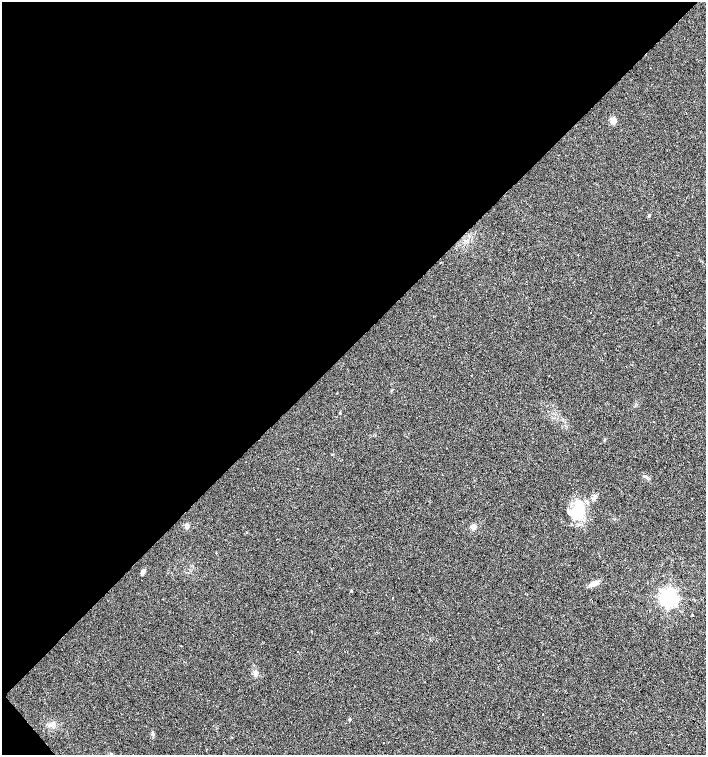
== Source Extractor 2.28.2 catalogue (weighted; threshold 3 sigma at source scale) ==
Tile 5 of 4 x 4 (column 1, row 2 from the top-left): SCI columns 213-1620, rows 3009-4513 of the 5995 x 6021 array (HDU 1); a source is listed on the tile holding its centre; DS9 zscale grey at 2 x 2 block average (1 PNG px = mean of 2 x 2 image px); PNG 708 x 757 px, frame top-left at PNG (2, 2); no overlay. Shown black and unused: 46% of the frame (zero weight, under 2 of 3 exposures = <1% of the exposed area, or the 3 px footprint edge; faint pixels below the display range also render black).
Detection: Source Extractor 2.28.2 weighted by HDU 2 'WHT'; one run over the whole footprint, this tile lists its part. Background 0.0249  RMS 0.0061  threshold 0.0274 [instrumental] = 3 sigma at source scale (4.5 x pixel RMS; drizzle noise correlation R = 1.50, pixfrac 1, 0.0396/0.0396 arcsec/px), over >= 5 px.
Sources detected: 25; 7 cosmic-ray / hot-pixel residue — not listed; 1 inside a brighter listed object's ellipse — not listed separately; the other 17 listed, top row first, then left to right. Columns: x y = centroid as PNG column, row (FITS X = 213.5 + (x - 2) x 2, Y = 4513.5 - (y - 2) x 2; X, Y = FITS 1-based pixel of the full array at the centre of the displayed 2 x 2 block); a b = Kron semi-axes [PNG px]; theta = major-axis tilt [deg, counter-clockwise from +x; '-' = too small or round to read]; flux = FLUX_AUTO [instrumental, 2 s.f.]
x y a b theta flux
613 120 7 6 - 7.6
649 215 4 3 - 1.2
298 469 2 2 - 0.74
577 510 26 12 78 46
187 525 3 3 - 15
473 527 3 3 - 15
246 532 2 2 - 1.6
215 553 2 2 - 0.56
143 571 6 4 63 4.2
594 584 9 5 21 7.5
669 597 5 4 - 640
693 615 2 2 - 2.8
256 674 7 4 67 4.1
543 714 2 2 - 0.63
349 719 3 2 - 1.8
52 725 6 5 - 4.6
384 742 2 2 - 2.1
Diffuse or blended objects may show on this block-average render without a row.